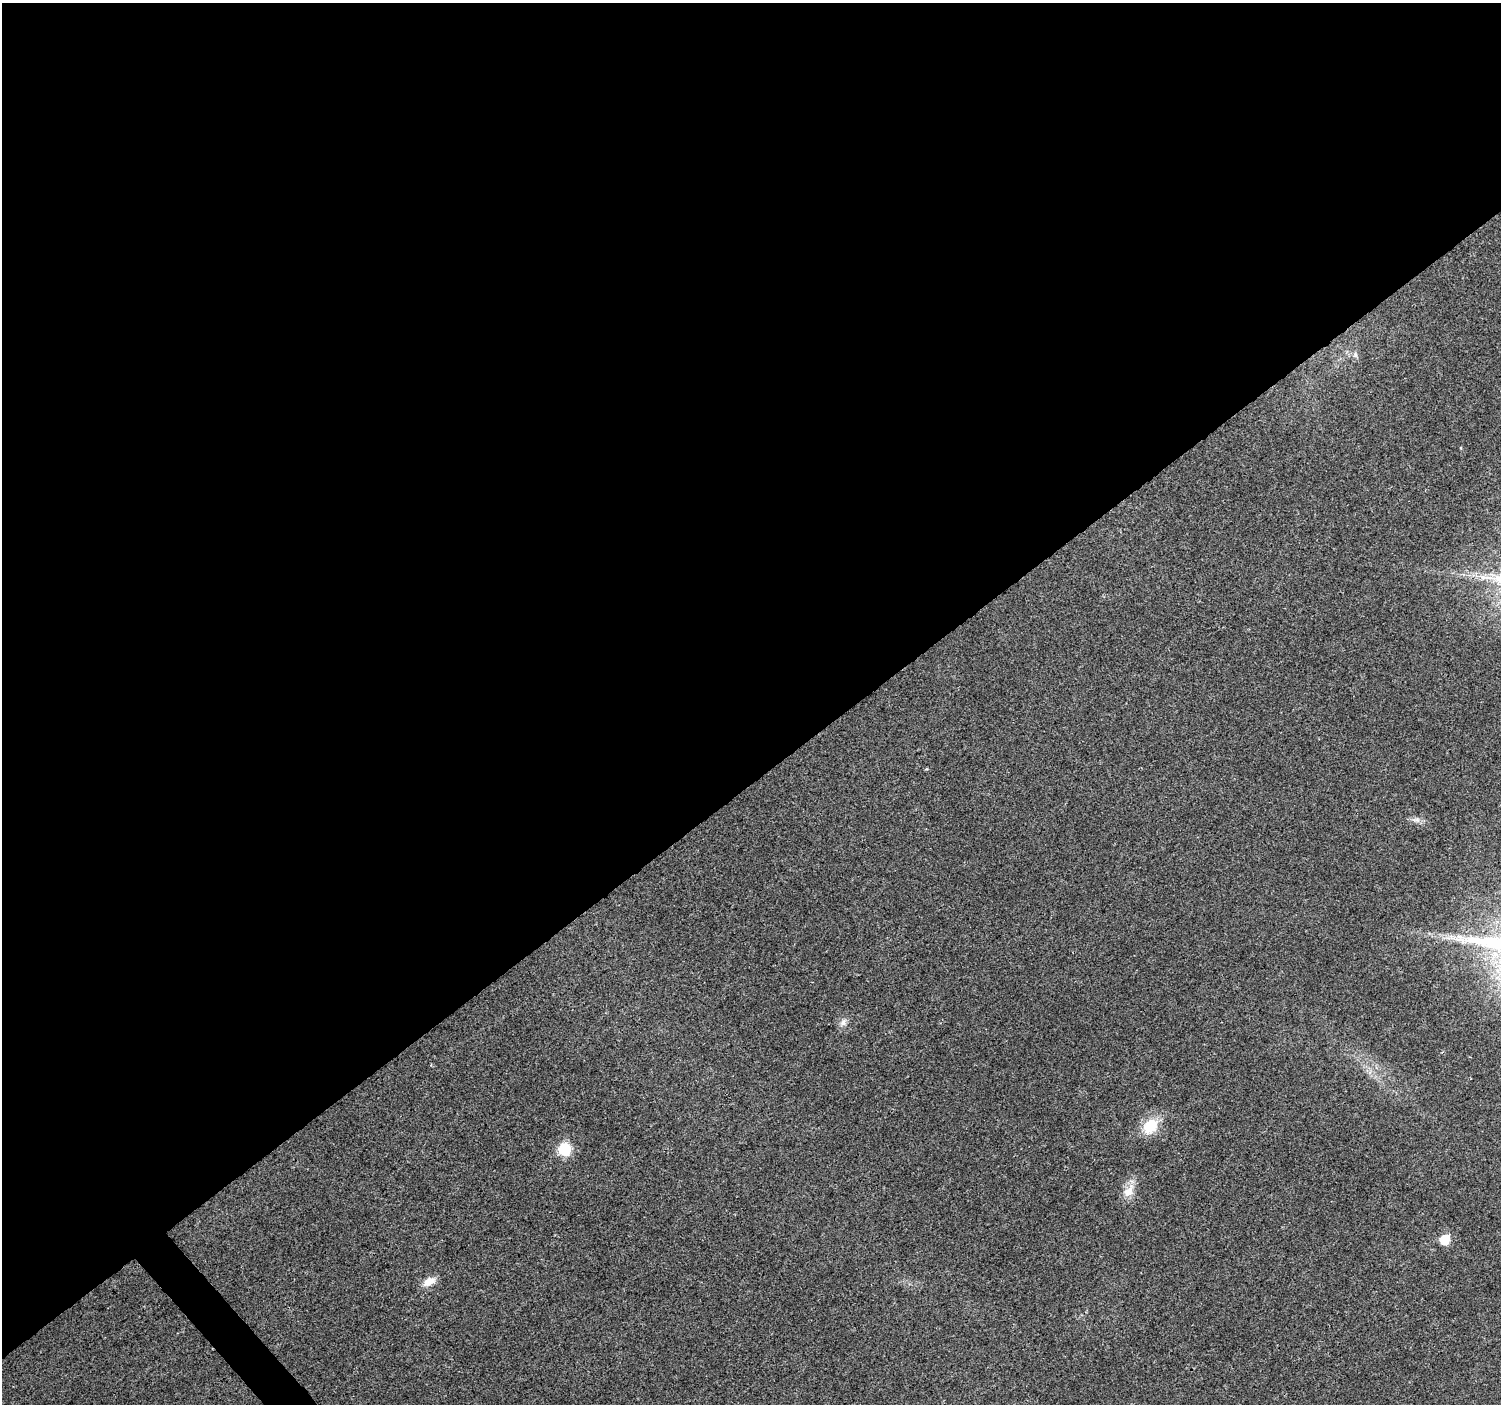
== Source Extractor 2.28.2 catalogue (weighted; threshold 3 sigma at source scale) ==
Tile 2 of 4 x 4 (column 2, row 1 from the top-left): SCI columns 1508-3006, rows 4353-5754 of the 6010 x 5964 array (HDU 1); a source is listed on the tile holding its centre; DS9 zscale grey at full resolution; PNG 1503 x 1406 px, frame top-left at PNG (2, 3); no overlay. Shown black and unused: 56% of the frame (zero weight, under 3 of 4 exposures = <1% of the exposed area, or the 3 px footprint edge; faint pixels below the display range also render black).
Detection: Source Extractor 2.28.2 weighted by HDU 2 'WHT'; one run over the whole footprint, this tile lists its part. Background 0.037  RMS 0.004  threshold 0.0179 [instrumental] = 3 sigma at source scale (4.5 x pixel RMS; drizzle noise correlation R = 1.50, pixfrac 1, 0.0396/0.0396 arcsec/px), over >= 5 px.
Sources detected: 9; all 9 listed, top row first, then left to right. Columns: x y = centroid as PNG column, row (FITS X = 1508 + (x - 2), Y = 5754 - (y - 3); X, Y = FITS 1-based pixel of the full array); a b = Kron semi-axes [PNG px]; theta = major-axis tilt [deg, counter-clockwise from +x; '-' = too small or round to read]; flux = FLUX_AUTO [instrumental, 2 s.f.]
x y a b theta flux
1355 355 8 4 -81 0.83
1416 820 11 5 6 1.6
1452 938 11 3 -11 1.5
843 1022 11 7 75 1.8
1150 1126 19 15 51 10
565 1149 7 6 - 41
1129 1191 21 11 58 4.8
1445 1240 6 6 - 15
429 1281 18 10 29 3.8